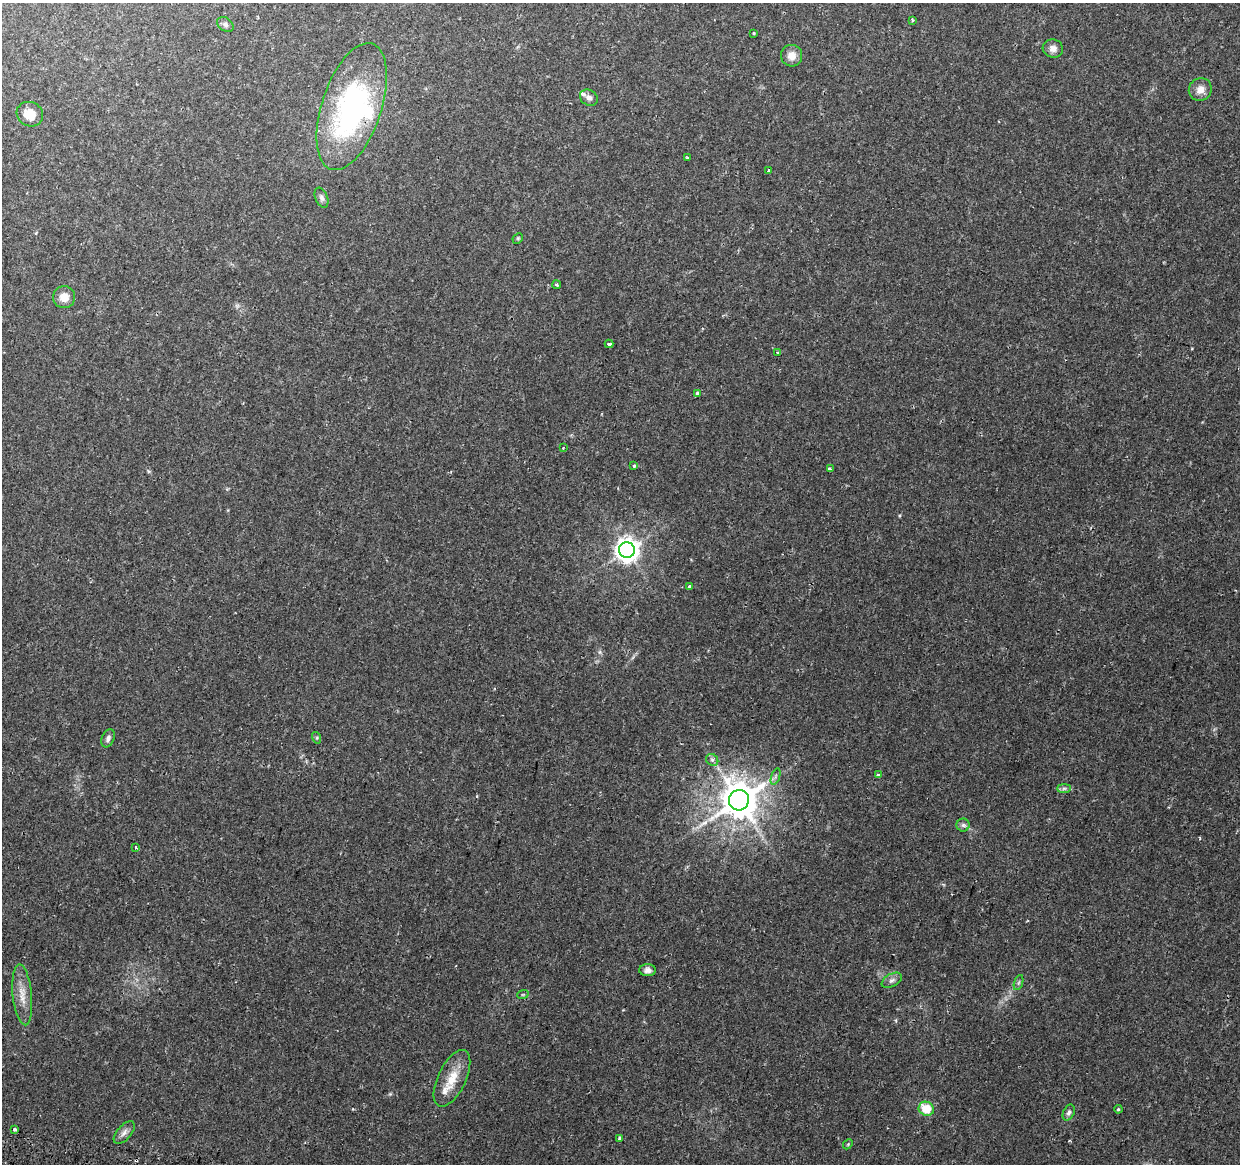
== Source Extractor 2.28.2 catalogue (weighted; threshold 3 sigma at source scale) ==
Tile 7 of 4 x 4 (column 3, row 2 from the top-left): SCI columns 2494-3731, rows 2656-3817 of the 4979 x 5250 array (HDU 1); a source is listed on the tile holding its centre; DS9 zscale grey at full resolution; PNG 1242 x 1166 px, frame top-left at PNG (2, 3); each listed source drawn as its Kron ellipse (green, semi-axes under 4 px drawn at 4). Shown black and unused: <1% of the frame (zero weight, under 2 of 3 exposures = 3% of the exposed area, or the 3 px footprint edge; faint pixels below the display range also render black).
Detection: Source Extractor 2.28.2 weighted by HDU 2 'WHT'; one run over the whole footprint, this tile lists its part. Background 0.0313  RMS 0.0031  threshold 0.0141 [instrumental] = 3 sigma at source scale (4.5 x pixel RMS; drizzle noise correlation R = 1.50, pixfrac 1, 0.0396/0.0396 arcsec/px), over >= 5 px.
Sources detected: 50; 1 inside a brighter object's white glare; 1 cosmic-ray / hot-pixel residue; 1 long thin detection or spike segment (spike, bleed or trail) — neither listed nor drawn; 2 inside a brighter listed object's ellipse — not listed separately; the other 45 listed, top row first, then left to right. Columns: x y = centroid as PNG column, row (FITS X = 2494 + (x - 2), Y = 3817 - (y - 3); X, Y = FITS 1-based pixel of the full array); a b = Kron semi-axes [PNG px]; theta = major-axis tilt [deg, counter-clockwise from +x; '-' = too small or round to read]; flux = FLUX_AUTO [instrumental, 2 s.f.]
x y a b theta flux
912 20 3 3 - 0.42
225 24 9 6 -33 0.93
753 33 3 2 - 0.27
1053 48 10 9 - 1.8
792 56 11 10 - 2.8
1200 89 12 11 - 2.5
589 98 9 7 -31 1.3
352 107 66 30 72 65
30 114 13 12 - 4.4
687 158 3 2 - 0.34
768 171 3 3 - 1.8
321 198 10 6 -67 1
518 238 6 4 46 0.36
557 285 4 3 - 0.55
64 297 11 11 - 3.2
609 344 4 3 - 1.1
777 352 4 3 - 0.42
698 393 4 3 - 1.1
563 448 3 2 - 0.24
634 466 3 3 - 0.52
830 469 4 3 - 0.99
627 550 8 8 - 280
689 586 3 3 - 1.3
108 738 9 6 66 1
317 738 6 4 -73 0.4
712 760 6 5 - 0.8
878 775 4 3 - 0.46
775 777 9 4 71 0.74
1064 788 7 4 0 0.68
739 800 10 10 - 880
963 825 6 6 - 0.84
136 847 3 3 - 0.57
648 970 8 6 1 1.4
892 980 11 6 29 1.2
1018 983 8 3 71 0.52
523 994 6 3 19 0.32
22 995 30 9 -84 4.5
452 1078 30 14 64 6.9
926 1109 8 7 - 7.8
1118 1109 4 3 - 0.34
1069 1113 8 5 65 0.82
15 1129 3 3 - 1.1
124 1133 14 7 49 1.5
620 1138 4 3 - 2
848 1144 5 4 - 0.33
Overlapping masked pixels (flux is a lower limit): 1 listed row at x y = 352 107